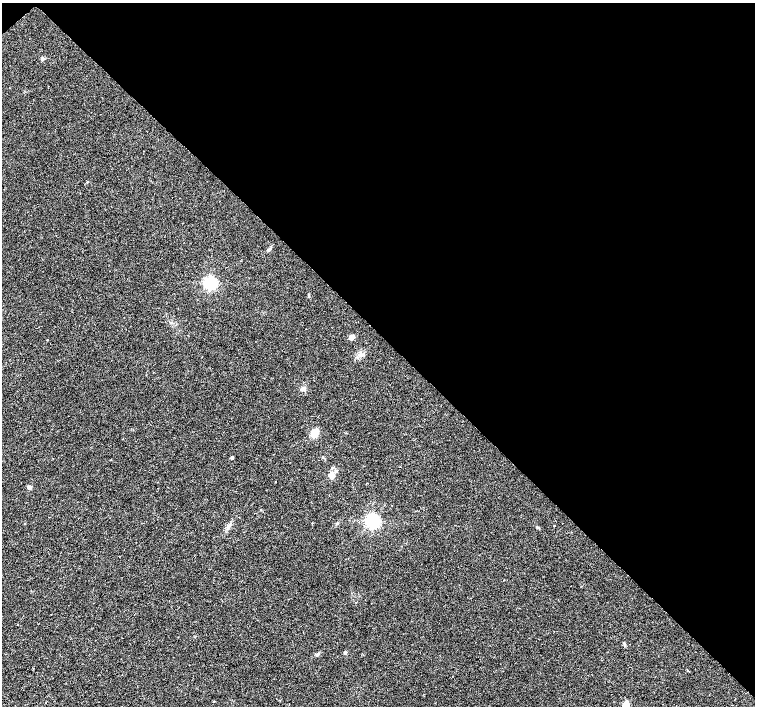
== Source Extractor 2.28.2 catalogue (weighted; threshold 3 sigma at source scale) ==
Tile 3 of 4 x 4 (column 3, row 1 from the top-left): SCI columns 3011-4516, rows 4380-5787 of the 6026 x 6006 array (HDU 1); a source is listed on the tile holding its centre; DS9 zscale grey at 2 x 2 block average (1 PNG px = mean of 2 x 2 image px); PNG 757 x 708 px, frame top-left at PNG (2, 3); no overlay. Shown black and unused: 47% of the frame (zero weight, under 2 of 3 exposures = <1% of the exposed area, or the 3 px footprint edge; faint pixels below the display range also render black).
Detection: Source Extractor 2.28.2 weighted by HDU 2 'WHT'; one run over the whole footprint, this tile lists its part. Background 0.0278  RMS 0.0046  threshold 0.0205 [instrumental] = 3 sigma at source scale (4.5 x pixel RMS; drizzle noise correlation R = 1.50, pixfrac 1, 0.0396/0.0396 arcsec/px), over >= 5 px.
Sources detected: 20; all 20 listed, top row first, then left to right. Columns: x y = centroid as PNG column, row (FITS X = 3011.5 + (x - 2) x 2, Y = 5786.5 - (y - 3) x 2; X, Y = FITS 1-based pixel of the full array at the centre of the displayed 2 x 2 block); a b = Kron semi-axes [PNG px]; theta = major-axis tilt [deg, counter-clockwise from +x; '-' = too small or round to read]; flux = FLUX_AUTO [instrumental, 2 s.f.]
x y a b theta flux
42 59 4 4 - 1.7
269 249 5 3 - 1.6
210 283 4 4 - 250
308 295 3 2 - 0.84
351 337 6 5 - 3.8
47 340 2 2 - 1.1
303 389 5 5 - 2.6
314 433 8 6 79 9.6
322 457 3 2 - 0.61
232 458 2 2 - 3.5
331 475 3 3 - 20
275 481 2 2 - 0.9
29 487 3 3 - 6.1
372 521 4 4 - 340
554 526 2 2 - 0.59
538 528 4 2 - 0.87
17 625 2 2 - 0.47
345 653 3 3 - 2.8
317 655 4 4 - 1.4
625 705 3 3 - 32
Isophote crosses this tile's border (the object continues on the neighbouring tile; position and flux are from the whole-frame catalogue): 1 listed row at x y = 625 705
Diffuse or blended objects may show on this block-average render without a row.